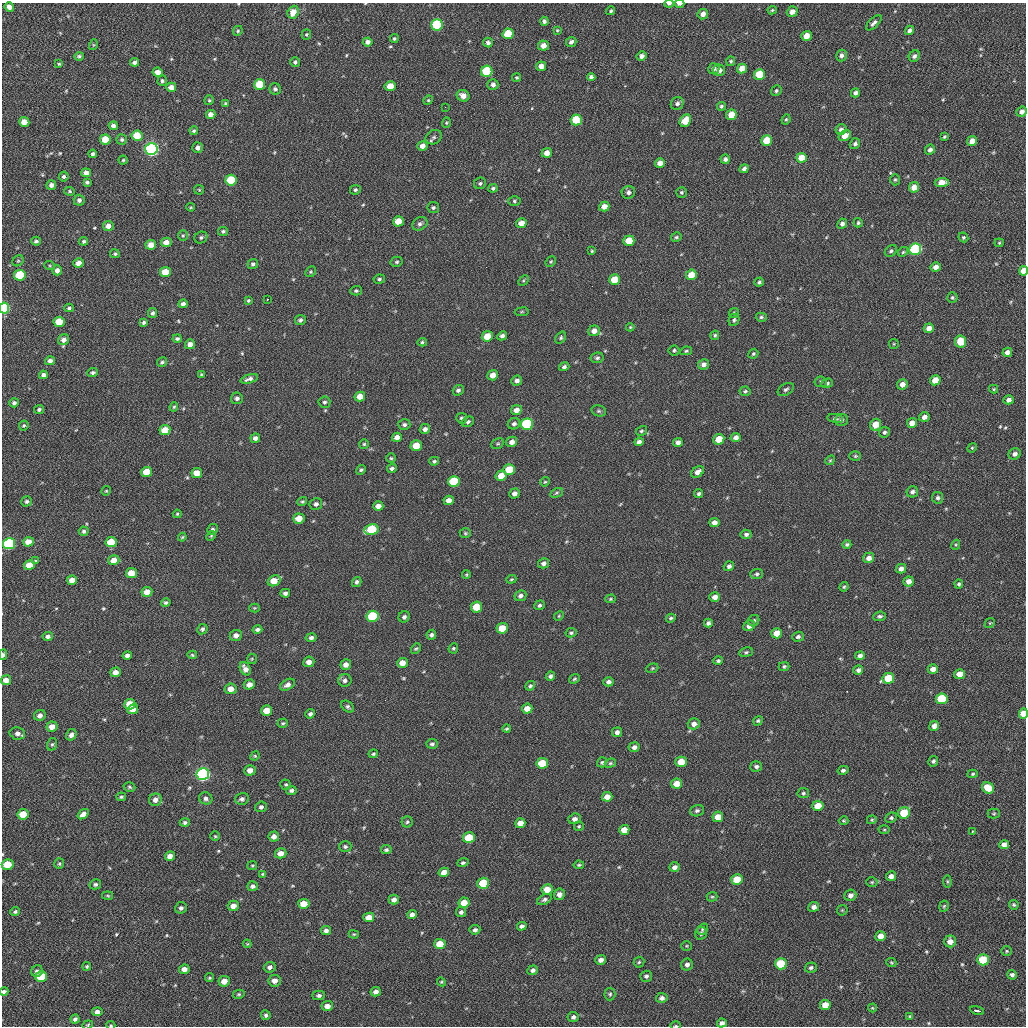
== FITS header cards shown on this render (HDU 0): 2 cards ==
NAXIS1  =                 1024 / length of data axis 1
NAXIS2  =                 1024 / length of data axis 2

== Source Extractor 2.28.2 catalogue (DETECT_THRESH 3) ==
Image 1024 x 1024 px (HDU 0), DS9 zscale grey, 1 PNG px = 1 image px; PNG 1028 x 1028 px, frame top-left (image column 1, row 1024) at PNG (2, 3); each listed source drawn as its Kron ellipse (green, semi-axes under 4 px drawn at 4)
Background 49.5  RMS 11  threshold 31.6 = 3 sigma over >= 5 px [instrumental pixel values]
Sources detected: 553; of the 553, the 500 brightest by FLUX_AUTO listed and drawn (53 fainter detections omitted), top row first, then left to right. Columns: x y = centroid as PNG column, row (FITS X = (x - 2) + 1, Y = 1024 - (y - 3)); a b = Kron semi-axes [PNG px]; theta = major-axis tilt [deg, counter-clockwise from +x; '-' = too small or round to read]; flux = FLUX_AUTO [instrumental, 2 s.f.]
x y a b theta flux
669 4 5 3 - 1600
679 4 5 3 - 2900
9 7 5 4 - 4100
772 10 5 4 - 970
611 11 5 3 - 1100
293 12 6 5 - 6800
792 12 6 5 - 4200
703 14 5 5 - 4400
544 21 4 4 - 1800
874 23 10 5 43 2400
437 25 6 5 - 83000
557 30 4 4 - 750
909 30 5 4 - 2000
238 31 5 4 - 990
306 34 5 4 - 910
508 34 5 5 - 25000
806 36 5 5 - 7300
394 39 4 4 - 1200
368 42 5 4 - 2800
488 42 5 4 - 2000
571 42 5 5 - 2200
93 45 5 3 - 800
543 46 5 5 - 4500
79 56 5 4 - 1300
642 56 5 4 - 3100
841 56 6 5 - 2400
914 56 6 5 - 2100
731 61 5 4 - 1100
135 62 4 4 - 2500
295 62 5 4 - 1400
59 64 3 3 - 790
541 66 5 4 - 5900
742 68 5 4 - 8500
714 69 6 5 - 2700
719 70 6 5 - 4000
487 71 6 5 - 51000
158 72 5 4 - 4900
759 74 5 5 - 20000
591 77 4 4 - 2500
517 78 4 4 - 940
162 81 5 4 - 1400
260 85 5 5 - 29000
493 85 5 5 - 2800
390 86 5 5 - 11000
171 87 5 4 - 4600
275 89 6 5 - 1700
776 91 6 5 - 1200
855 93 5 4 - 2300
463 96 6 5 - 5300
209 100 5 4 - 1100
428 100 5 4 - 830
677 103 7 6 - 2200
226 104 3 3 - 1000
721 106 4 4 - 1200
445 107 2 2 - 2500
1022 112 5 5 - 3000
211 114 4 4 - 3800
731 115 5 5 - 12000
786 119 5 3 - 850
576 120 5 5 - 32000
685 121 7 5 56 12000
24 122 5 5 - 8800
446 123 5 4 - 850
113 126 4 4 - 2400
841 130 5 5 - 2500
194 131 4 4 - 1200
137 136 5 5 - 19000
845 136 6 5 - 6100
434 137 8 7 - 2200
944 137 4 3 - 920
105 140 5 5 - 14000
122 140 5 5 - 1500
767 140 5 5 - 19000
972 141 5 4 - 6200
855 144 6 5 - 1900
422 146 5 4 - 4800
198 148 5 5 - 2800
151 149 6 6 - 260000
930 150 5 4 - 2400
547 153 5 4 - 5400
93 154 4 4 - 1700
802 158 5 5 - 12000
725 159 4 4 - 2100
123 160 4 4 - 930
660 163 5 4 - 4900
744 169 5 4 - 2500
86 173 5 4 - 4000
64 176 5 4 - 1500
231 180 5 5 - 28000
895 180 5 5 - 1100
87 182 4 3 - 1500
942 182 7 4 4 8200
480 183 6 5 - 1400
51 185 5 5 - 2800
914 187 5 5 - 6500
493 188 5 4 - 1400
199 190 5 4 - 790
355 190 5 4 - 1500
70 191 5 4 - 1100
628 192 7 6 - 2300
681 192 5 5 - 1300
79 200 5 5 - 2500
514 201 6 5 - 1200
191 207 4 3 - 780
433 207 6 5 - 1400
604 207 5 5 - 5700
398 221 5 5 - 13000
521 223 5 5 - 7100
858 223 4 4 - 1200
420 224 8 6 32 2000
842 224 5 4 - 2700
108 226 5 5 - 4400
223 231 5 4 - 1300
183 236 5 5 - 920
201 237 7 5 29 1600
676 237 5 4 - 1200
963 237 5 4 - 1000
36 241 5 4 - 1600
84 241 4 4 - 1200
629 241 5 5 - 17000
166 242 5 4 - 5300
999 243 4 4 - 810
151 245 5 5 - 7100
915 249 6 5 - 140000
592 251 4 4 - 940
891 251 7 5 43 1600
903 252 6 4 46 990
115 254 5 4 - 1200
18 261 6 5 - 1000
397 262 6 5 - 1300
551 262 6 4 46 940
78 263 5 4 - 4900
253 264 5 5 - 1700
50 266 5 3 - 820
936 267 5 4 - 4600
57 270 5 5 - 3500
1023 271 5 4 - 8300
165 272 5 5 - 15000
311 272 6 5 - 990
20 275 6 5 - 39000
691 275 5 5 - 11000
379 279 5 4 - 1400
523 280 6 4 45 1000
614 280 5 5 - 15000
759 282 5 4 - 1300
356 291 5 4 - 1200
952 297 5 5 - 1200
267 299 3 2 - 780
248 300 4 4 - 1000
183 304 4 4 - 2800
4 308 5 5 - 81000
69 308 5 4 - 1200
522 312 7 3 9 840
153 313 5 4 - 1600
734 313 5 4 - 840
761 317 5 4 - 1200
300 320 5 5 - 1500
734 320 6 5 - 1300
59 322 5 5 - 16000
144 322 4 3 - 1400
630 327 4 3 - 780
929 328 5 5 - 6400
594 331 6 5 - 4800
715 335 5 4 - 1100
487 336 5 5 - 14000
502 336 5 4 - 2400
177 338 4 4 - 1500
561 338 6 4 53 1200
63 340 6 5 - 3500
422 342 5 4 - 1100
960 342 6 5 - 15000
190 344 5 5 - 4300
894 344 5 5 - 760
674 350 5 5 - 1200
686 351 6 4 11 1100
1007 352 5 4 - 3300
753 354 5 4 - 1100
597 358 6 5 - 1600
50 361 5 4 - 2400
162 362 5 4 - 1300
703 364 5 5 - 3100
564 367 5 4 - 1700
93 372 5 4 - 1400
43 375 4 4 - 2500
202 375 3 3 - 1200
493 375 5 5 - 5900
249 379 9 4 17 2500
935 380 5 5 - 9600
517 381 5 5 - 2600
821 382 6 5 - 1200
827 383 6 4 18 1700
902 384 5 5 - 4300
786 389 9 5 32 1900
994 389 4 4 - 780
458 390 6 5 - 1900
745 391 5 4 - 1200
360 396 5 5 - 8300
237 398 6 6 - 2000
1009 400 5 4 - 2900
324 402 6 5 - 1500
14 403 5 4 - 2000
174 407 5 4 - 920
39 409 5 4 - 1400
516 410 5 5 - 4200
599 411 7 5 -14 1400
924 417 5 5 - 3400
462 418 5 5 - 1400
835 418 8 4 -8 1400
841 420 6 6 - 2100
468 422 6 5 - 1600
912 423 5 5 - 4900
514 424 6 5 - 2000
527 424 6 5 - 76000
404 425 6 5 - 1800
876 425 6 5 - 12000
24 426 5 4 - 1000
425 429 5 5 - 2800
165 430 5 5 - 12000
641 431 6 4 31 1200
884 432 6 5 - 1800
397 437 5 4 - 4600
736 437 5 4 - 2800
255 438 5 4 - 2700
719 439 5 5 - 13000
512 442 6 5 - 3600
639 442 4 4 - 2400
678 442 5 4 - 2800
364 444 5 5 - 1000
498 444 7 5 31 1100
416 446 5 5 - 15000
972 448 5 4 - 860
1015 454 6 5 - 3100
855 456 6 5 - 1100
391 458 5 4 - 980
830 460 5 4 - 840
434 461 5 4 - 1200
392 468 5 4 - 1700
509 469 6 5 - 17000
361 470 5 4 - 1300
147 472 5 5 - 15000
698 472 7 5 38 3500
197 473 5 5 - 8000
501 476 5 5 - 10000
454 482 6 5 - 43000
545 482 5 4 - 800
106 491 5 4 - 770
912 492 6 5 - 2200
556 493 6 4 28 1100
514 494 5 4 - 3400
699 494 4 4 - 1400
938 498 6 5 - 1600
449 500 5 4 - 4200
27 501 5 5 - 1500
302 501 5 4 - 940
316 504 6 5 - 2100
378 506 5 4 - 4600
177 514 4 4 - 850
299 519 6 5 - 9300
714 523 5 4 - 4300
212 529 5 5 - 1600
371 530 7 5 14 40000
84 531 5 4 - 1400
465 533 5 4 - 960
746 534 5 4 - 1900
211 536 5 3 - 760
182 537 4 3 - 760
28 542 5 4 - 7400
111 542 5 5 - 22000
9 544 6 5 - 120000
847 545 4 4 - 1300
956 545 5 4 - 870
869 558 5 5 - 4200
114 560 5 5 - 6300
36 561 4 4 - 770
544 563 5 5 - 2200
29 565 5 5 - 10000
729 566 5 4 - 2000
901 569 5 4 - 3000
131 573 5 5 - 13000
757 574 6 5 - 1300
466 575 4 3 - 780
511 579 5 4 - 810
72 580 5 4 - 6300
274 581 6 5 - 11000
908 581 5 5 - 4600
357 582 5 4 - 1800
959 584 4 4 - 1300
844 587 5 4 - 950
147 592 5 5 - 6700
285 593 5 4 - 2100
520 596 6 5 - 2200
715 597 5 5 - 4100
610 599 5 4 - 900
166 602 5 4 - 1500
539 605 5 4 - 1500
476 607 5 5 - 18000
254 608 5 4 - 760
373 616 6 5 - 56000
559 616 5 4 - 750
879 616 6 4 5 1600
404 617 6 5 - 1900
671 618 5 4 - 1200
754 621 6 5 - 1400
708 623 4 4 - 2200
990 623 5 4 - 860
749 626 6 5 - 4300
502 628 6 5 - 12000
202 629 5 4 - 1600
257 630 5 4 - 1900
571 633 6 4 12 1200
777 633 5 5 - 11000
236 635 6 5 - 3100
431 635 5 5 - 1700
48 636 5 4 - 2000
798 637 6 5 - 1700
311 638 5 4 - 1800
453 648 5 4 - 920
416 649 5 4 - 980
746 652 7 4 10 1200
3 655 5 3 - 2300
127 655 5 4 - 2700
192 655 5 4 - 930
860 656 5 4 - 2700
252 659 5 5 - 830
718 661 5 4 - 1200
309 662 5 5 - 4200
402 663 5 5 - 6500
346 665 5 5 - 3800
784 666 5 4 - 1100
652 668 6 4 21 900
245 669 7 5 -60 4500
933 669 5 4 - 4500
858 670 5 4 - 2200
115 672 5 4 - 5100
959 674 5 5 - 7200
550 676 5 4 - 1800
888 678 6 5 - 29000
574 679 5 4 - 970
6 680 5 5 - 5800
345 680 6 6 - 2200
608 682 5 4 - 2400
249 684 6 5 - 4200
287 685 8 5 29 2900
530 686 5 4 - 1300
231 689 6 5 - 6600
942 699 6 5 - 35000
130 704 5 5 - 17000
348 707 7 5 -38 1500
133 709 5 4 - 6500
527 709 5 5 - 7500
267 710 5 5 - 9600
1023 713 5 4 - 14000
310 714 5 4 - 2000
40 715 6 5 - 2900
758 721 5 4 - 1000
283 723 5 4 - 1100
694 724 6 5 - 3700
934 726 5 4 - 5000
52 727 5 5 - 5200
507 729 4 4 - 930
617 732 5 4 - 2600
17 733 8 6 -12 3700
71 735 6 5 - 2800
52 744 6 5 - 1200
432 744 5 5 - 1700
634 747 5 5 - 2600
373 754 4 4 - 1200
255 756 5 4 - 850
933 761 5 5 - 1400
602 762 5 4 - 1100
681 762 5 5 - 13000
542 763 6 5 - 20000
610 763 6 4 22 1100
756 766 6 5 - 1700
250 770 5 5 - 4800
843 770 5 4 - 1700
203 774 6 6 - 260000
973 774 5 4 - 1100
677 784 5 5 - 9700
286 785 5 5 - 1100
129 787 6 4 -17 1200
988 788 6 5 - 14000
291 790 5 4 - 1800
803 793 6 5 - 1200
121 797 5 4 - 1100
607 797 5 4 - 5800
206 798 7 6 - 2300
242 799 7 6 - 2200
155 800 6 6 - 3400
818 806 5 5 - 14000
261 807 5 5 - 1900
697 811 7 5 18 1800
904 813 6 5 - 31000
23 814 6 5 - 14000
83 814 6 4 35 4300
994 814 6 5 - 970
718 817 5 5 - 8000
891 818 6 5 - 1300
575 819 6 5 - 2900
872 820 5 4 - 950
843 821 5 4 - 850
185 822 5 4 - 1500
407 822 5 5 - 1200
520 823 5 5 - 6600
579 826 5 5 - 870
624 830 5 5 - 8000
884 830 5 3 - 790
972 831 3 2 - 1000
215 836 5 4 - 880
274 837 5 5 - 3500
469 838 6 5 - 26000
1004 845 5 4 - 4300
345 846 6 5 - 1400
386 850 5 4 - 1500
281 853 6 5 - 5300
170 856 5 4 - 4300
463 863 5 4 - 1300
8 864 6 5 - 18000
59 864 5 5 - 1200
579 865 5 3 - 1000
252 866 5 4 - 850
674 867 5 4 - 3100
444 872 5 4 - 6000
263 874 3 3 - 860
891 876 5 5 - 3400
737 879 5 5 - 19000
947 881 6 4 -84 890
872 882 5 4 - 910
483 883 6 5 - 29000
95 884 6 5 - 1300
253 886 5 5 - 2100
547 889 5 5 - 9400
559 894 6 5 - 3600
850 895 6 5 - 3200
108 896 5 3 - 790
712 897 5 5 - 880
544 899 8 5 28 1800
394 900 5 5 - 2900
464 903 5 5 - 9000
304 904 5 5 - 12000
1014 905 5 4 - 1200
233 906 5 5 - 4900
944 906 6 4 82 960
814 907 5 5 - 3200
181 908 6 5 - 2000
842 910 6 5 - 850
15 911 5 4 - 1400
461 912 5 5 - 1900
412 914 4 4 - 3100
369 917 5 4 - 7900
522 926 5 4 - 2100
703 929 6 5 - 1100
326 930 5 4 - 2700
475 930 5 4 - 1900
701 933 6 6 - 1700
354 934 5 4 - 760
881 936 5 5 - 8500
950 941 6 6 - 5300
247 944 4 4 - 760
440 944 5 5 - 15000
687 946 5 4 - 780
1007 951 5 4 - 940
601 960 5 5 - 3300
983 960 6 5 - 36000
639 962 5 5 - 1100
891 963 5 4 - 850
781 964 6 5 - 36000
687 965 6 5 - 2800
87 966 4 4 - 1100
270 967 6 5 - 2200
811 968 6 5 - 1600
184 969 5 4 - 4300
533 970 5 4 - 2000
37 971 6 5 - 2200
1012 975 5 4 - 1900
41 976 6 5 - 25000
646 976 6 5 - 1700
209 978 4 4 - 970
224 981 6 5 - 6200
274 981 6 6 - 3900
441 982 4 4 - 810
4 992 4 3 - 1700
376 992 5 4 - 3100
239 994 6 4 13 1100
610 994 6 5 - 1300
319 995 6 4 1 1900
662 998 6 5 - 2400
825 1005 5 5 - 9600
327 1006 6 5 - 4000
872 1008 4 4 - 770
977 1011 7 3 -12 4800
97 1012 5 4 - 3000
266 1015 5 4 - 1500
910 1016 4 4 - 1000
573 1017 5 5 - 2000
75 1019 4 4 - 1800
722 1023 5 4 - 2500
88 1025 5 4 - 830
111 1025 4 4 - 760
676 1026 5 3 - 850
At the frame edge (FLAGS 8, measured only in part): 10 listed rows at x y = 669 4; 679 4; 1023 271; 4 308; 3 655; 1023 713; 4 992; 88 1025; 111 1025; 676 1026
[53 fainter detections neither listed nor drawn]